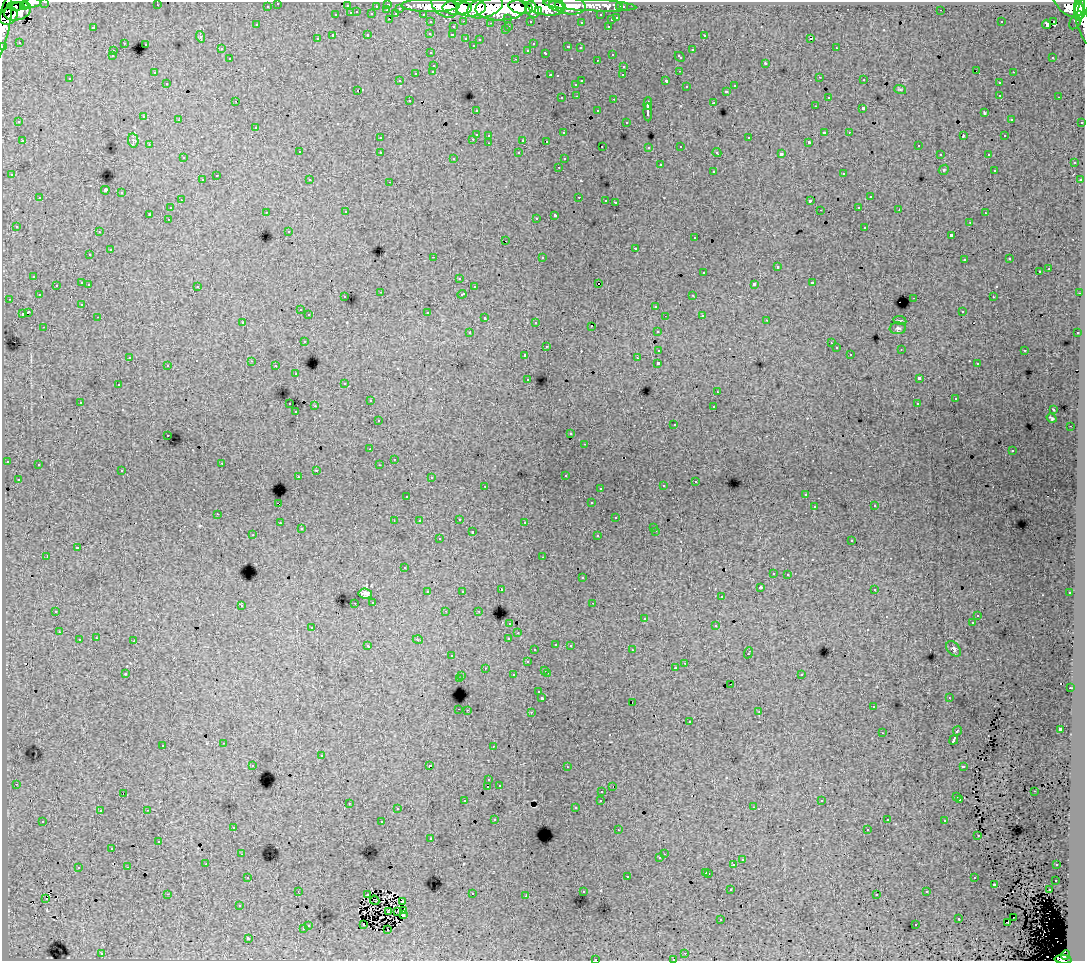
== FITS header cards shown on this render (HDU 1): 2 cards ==
NAXIS1  =                 1083
NAXIS2  =                  959

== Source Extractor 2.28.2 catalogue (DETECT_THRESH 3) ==
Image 1083 x 959 px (HDU 1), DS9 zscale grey, 1 PNG px = 1 image px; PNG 1087 x 963 px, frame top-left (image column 1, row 959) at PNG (2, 2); each listed source drawn as its Kron ellipse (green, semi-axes under 4 px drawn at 4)
Background 146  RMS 1.3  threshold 3.83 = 3 sigma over >= 5 px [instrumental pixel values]
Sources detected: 505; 1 with non-positive FLUX_AUTO (blend fragments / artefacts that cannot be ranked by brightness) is neither listed nor drawn; of the other 504, the 500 brightest by FLUX_AUTO listed and drawn (4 fainter detections omitted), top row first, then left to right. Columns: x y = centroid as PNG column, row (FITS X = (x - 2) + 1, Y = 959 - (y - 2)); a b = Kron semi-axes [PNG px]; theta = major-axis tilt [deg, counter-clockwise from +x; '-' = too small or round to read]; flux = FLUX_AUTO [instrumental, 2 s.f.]
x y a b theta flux
45 2 3 2 - 3300
31 3 10 5 6 46000
278 3 3 3 - 2600
388 4 3 3 - 5300
25 5 4 4 - 22000
157 5 2 2 - 62
590 5 46 6 -3 110000
1069 5 19 9 -38 160000
16 6 8 4 -3 20000
267 6 3 3 - 1400
347 6 3 3 - 950
376 6 3 2 - 1000
430 6 29 6 0 240000
444 6 14 9 -37 190000
557 6 9 5 -11 100000
570 6 15 8 -5 110000
1084 6 16 3 72 120000
485 7 18 10 20 290000
521 7 12 6 -12 240000
545 7 19 8 -8 310000
620 7 3 3 - 1300
623 7 3 3 - 2300
400 8 3 3 - 920
457 8 15 7 -2 220000
471 8 14 8 5 310000
1080 8 9 4 73 120000
501 9 25 11 2 650000
532 9 9 6 -58 180000
387 10 3 2 - 320
941 10 2 2 - 44
18 11 14 8 17 150000
538 11 4 3 - 71000
357 12 3 2 - 410
351 13 3 3 - 810
372 14 3 3 - 1000
396 14 4 3 - 760
423 14 3 2 - 1800
336 15 3 3 - 370
601 15 3 3 - 1500
8 16 10 8 42 190000
508 18 3 3 - 1200
617 18 3 3 - 630
389 19 3 2 - 500
611 20 3 3 - 480
1076 20 10 5 62 15000
464 21 3 2 - 450
530 21 3 3 - 1400
1054 21 3 3 - 2100
431 22 3 3 - 2500
581 22 3 2 - 120
1001 22 2 2 - 59
491 23 3 2 - 100
1084 23 23 6 -72 92000
1046 24 4 3 - 680
257 25 3 3 - 150
3 26 32 6 79 91000
509 26 3 2 - 420
608 26 3 2 - 450
93 27 3 2 - 820
453 27 3 3 - 410
505 30 3 3 - 220
430 34 3 3 - 150
368 35 3 3 - 390
452 35 3 3 - 200
704 35 3 3 - 250
333 36 3 3 - 1500
201 37 6 4 -72 110
466 38 3 3 - 380
811 38 3 3 - 20000
317 39 3 3 - 250
480 39 3 3 - 180
19 42 2 2 - 53
124 43 2 2 - 64
145 44 3 3 - 430
533 44 3 2 - 100
473 45 3 2 - 120
3 46 3 3 - 5600
568 47 3 3 - 290
580 48 3 2 - 190
836 48 3 2 - 290
221 49 3 3 - 180
528 50 3 3 - 250
692 50 3 3 - 530
113 51 3 2 - 240
431 53 3 2 - 240
546 53 3 3 - 490
612 54 3 2 - 370
112 56 3 3 - 240
680 57 5 3 - 360
1053 57 3 3 - 140
230 59 3 3 - 340
516 59 3 2 - 600
597 60 3 2 - 230
765 63 3 2 - 62
434 66 3 3 - 310
624 66 3 3 - 370
433 71 3 3 - 220
679 71 3 2 - 54
977 71 2 2 - 120
154 72 3 3 - 100
1013 72 3 2 - 410
416 73 3 3 - 600
550 75 3 2 - 540
623 75 3 2 - 110
820 77 3 2 - 100
70 79 3 3 - 310
864 80 3 2 - 140
399 81 3 2 - 110
582 81 3 3 - 750
666 81 3 3 - 1100
167 83 3 2 - 250
999 83 3 3 - 330
576 84 3 3 - 320
735 86 3 3 - 270
686 87 3 3 - 340
900 89 6 3 -18 99
358 90 3 2 - 420
727 91 3 3 - 400
1000 95 3 2 - 310
577 96 3 2 - 260
828 97 3 2 - 130
1059 97 3 2 - 140
562 98 3 2 - 160
614 99 3 2 - 510
409 100 3 2 - 300
236 101 2 2 - 60
648 103 6 3 86 2300
714 103 3 3 - 920
815 106 3 2 - 170
863 108 3 3 - 1300
476 110 3 2 - 160
598 111 3 3 - 330
648 112 9 3 -88 2500
984 113 4 2 - 79
144 117 3 3 - 430
1011 119 3 3 - 260
179 120 3 3 - 230
19 122 3 2 - 160
626 122 3 3 - 180
1082 122 3 2 - 680
256 127 3 3 - 350
824 132 4 2 - 800
849 132 3 2 - 220
563 133 3 3 - 120
476 134 3 3 - 810
489 135 3 3 - 370
963 136 4 2 - 460
1005 136 3 3 - 150
380 138 3 3 - 240
749 138 3 3 - 420
473 139 3 2 - 290
133 140 7 5 -79 190
523 140 3 3 - 820
22 141 3 2 - 320
546 141 2 2 - 89
809 142 3 3 - 130
489 143 3 2 - 310
149 145 3 3 - 99
602 146 3 2 - 100
681 146 3 3 - 280
918 146 3 2 - 170
649 147 3 3 - 220
299 152 3 3 - 410
380 152 3 3 - 390
717 152 4 3 - 110
519 153 3 3 - 260
781 154 4 3 - 2400
940 154 3 2 - 170
988 154 3 2 - 310
183 158 2 2 - 69
454 158 3 3 - 200
564 159 3 3 - 160
1074 163 3 3 - 330
660 165 3 3 - 710
559 167 3 2 - 290
944 170 5 4 - 110
994 170 3 3 - 110
713 171 3 3 - 380
844 173 3 3 - 350
12 175 3 3 - 190
217 175 2 2 - 64
202 180 3 2 - 360
310 180 3 3 - 190
1080 180 3 3 - 270
390 182 3 2 - 420
105 190 4 4 - 2700
121 193 3 3 - 480
579 197 3 2 - 430
870 197 3 3 - 520
40 198 3 3 - 400
181 200 3 2 - 300
606 200 3 2 - 180
810 201 4 3 - 1300
615 202 3 3 - 1200
859 207 3 2 - 220
170 208 3 3 - 190
820 210 2 2 - 54
899 210 2 2 - 120
266 212 3 2 - 170
346 212 3 3 - 280
985 213 3 2 - 180
150 214 3 3 - 1500
555 215 4 3 - 1700
536 218 3 2 - 220
168 219 3 2 - 170
970 222 3 2 - 160
16 226 4 3 - 120
865 227 3 3 - 370
289 231 3 3 - 150
99 232 3 2 - 190
951 235 3 3 - 920
695 238 3 3 - 280
506 241 3 2 - 160
636 248 3 2 - 500
110 250 3 3 - 690
90 255 3 2 - 200
433 257 3 2 - 960
542 257 3 3 - 450
1010 259 3 2 - 110
964 260 3 3 - 240
777 267 3 3 - 880
1049 269 3 2 - 69
704 272 3 3 - 430
1039 272 3 3 - 520
34 276 3 3 - 440
459 278 3 3 - 300
82 283 3 3 - 960
599 283 3 3 - 870
812 283 3 3 - 730
89 284 3 2 - 310
754 284 4 3 - 1800
56 285 3 2 - 280
197 286 3 3 - 290
474 287 3 3 - 340
381 292 2 2 - 42
1079 293 3 3 - 61
462 294 4 3 - 470
39 295 3 3 - 180
693 295 3 2 - 270
345 297 3 3 - 190
993 297 3 2 - 190
914 298 3 2 - 540
9 299 3 2 - 170
82 304 3 3 - 100
656 306 3 3 - 390
300 310 3 3 - 260
962 311 3 2 - 210
28 312 4 3 - 1700
427 312 3 3 - 770
22 314 3 3 - 830
309 315 3 3 - 350
702 315 3 2 - 270
665 316 3 2 - 63
98 317 3 2 - 220
485 318 3 3 - 480
767 320 2 2 - 46
900 320 6 3 -9 96
243 322 3 2 - 100
536 322 3 3 - 180
592 326 3 2 - 110
44 327 3 2 - 100
898 328 8 5 6 190
658 331 3 3 - 350
470 332 3 2 - 95
1077 333 3 2 - 360
304 341 3 3 - 270
831 343 3 2 - 70
546 346 3 3 - 72
836 348 3 3 - 230
901 349 3 2 - 45
659 350 4 3 - 1000
1025 350 3 3 - 490
850 354 3 2 - 230
525 355 3 3 - 550
130 357 3 3 - 170
637 358 3 2 - 130
251 361 3 3 - 71
658 363 3 3 - 2900
977 364 3 3 - 200
168 365 3 3 - 370
276 366 3 3 - 500
296 374 3 2 - 180
528 379 3 2 - 230
919 379 4 3 - 2500
345 383 3 3 - 210
118 385 3 2 - 240
718 392 3 2 - 78
955 399 3 2 - 140
370 401 3 2 - 280
80 402 3 2 - 210
290 404 3 2 - 380
917 404 3 3 - 220
315 406 3 2 - 780
714 406 3 2 - 230
1053 409 3 2 - 64
296 412 3 3 - 190
1052 418 5 3 - 120
378 421 3 3 - 220
674 424 2 2 - 78
1070 426 3 2 - 86
571 434 3 3 - 200
168 435 3 2 - 320
585 444 3 2 - 270
370 449 3 2 - 180
1012 451 3 2 - 150
394 459 3 2 - 49
7 461 3 3 - 270
222 463 3 2 - 160
38 465 3 3 - 250
379 465 3 2 - 140
316 470 3 2 - 390
122 471 3 3 - 220
565 475 3 3 - 300
298 476 2 2 - 140
431 477 3 3 - 210
18 479 3 3 - 210
695 481 3 2 - 210
485 486 3 2 - 350
663 486 3 3 - 280
600 488 3 2 - 190
806 494 3 2 - 100
407 496 3 2 - 160
591 503 3 3 - 210
278 504 4 2 - 800
874 506 3 3 - 180
815 507 3 3 - 95
218 514 3 2 - 190
616 518 3 3 - 320
459 519 3 2 - 220
394 521 2 2 - 75
419 521 3 2 - 160
525 522 3 2 - 230
280 523 3 3 - 280
654 527 3 3 - 280
301 529 3 2 - 110
656 531 3 2 - 320
472 532 3 3 - 700
253 535 3 2 - 220
598 536 3 3 - 400
439 539 3 3 - 230
852 540 3 3 - 350
77 548 3 3 - 900
47 556 3 2 - 870
543 557 3 2 - 260
405 568 3 3 - 220
773 573 3 3 - 320
788 574 3 2 - 390
582 578 3 3 - 330
760 587 4 3 - 86
501 589 3 2 - 180
874 589 3 3 - 330
462 591 3 3 - 230
428 592 3 3 - 540
1070 593 3 3 - 310
365 594 7 5 -7 340
721 597 3 3 - 280
373 602 3 3 - 300
355 603 3 2 - 180
593 603 2 2 - 53
241 605 3 3 - 430
56 611 3 3 - 380
445 611 3 3 - 170
478 611 3 3 - 66
978 615 3 2 - 170
645 618 4 3 - 110
510 623 3 3 - 350
972 623 3 3 - 180
716 626 3 3 - 700
312 627 3 3 - 180
59 632 3 2 - 170
518 633 3 3 - 160
96 638 3 2 - 250
509 638 4 3 - 550
79 640 3 3 - 590
418 640 5 3 - 70
134 641 3 3 - 740
556 644 3 2 - 260
570 645 3 3 - 320
368 646 4 3 - 420
954 649 9 6 -47 190
535 650 3 3 - 200
632 650 3 2 - 270
748 653 6 3 69 770
452 656 3 2 - 180
527 662 3 3 - 410
685 663 3 2 - 270
485 668 3 2 - 250
675 668 3 3 - 260
545 670 3 3 - 540
547 673 3 2 - 580
125 674 3 2 - 53
801 674 3 3 - 200
513 675 3 3 - 340
462 676 3 2 - 340
459 679 3 3 - 1400
731 684 2 2 - 140
1070 688 3 2 - 320
539 692 3 3 - 170
542 698 3 3 - 2000
949 698 3 2 - 80
632 702 2 2 - 63
873 707 3 2 - 190
459 709 3 2 - 400
467 710 2 2 - 190
759 711 3 2 - 62
531 712 3 2 - 380
689 722 3 3 - 330
1060 729 4 3 - 2300
957 731 5 3 - 1200
882 733 3 2 - 89
954 740 5 3 - 3100
224 743 3 2 - 170
163 745 3 3 - 460
493 746 3 2 - 72
321 756 3 3 - 590
253 766 3 2 - 130
429 766 3 3 - 2900
963 766 4 3 - 800
567 767 3 2 - 210
489 780 3 3 - 320
16 784 3 2 - 290
499 785 3 3 - 240
488 786 3 2 - 380
613 787 3 2 - 67
602 791 3 2 - 330
1034 791 3 2 - 88
123 793 2 2 - 54
957 797 3 3 - 270
960 799 3 3 - 190
601 800 3 3 - 390
465 801 3 3 - 230
822 801 3 3 - 160
349 803 3 2 - 340
753 807 3 2 - 290
575 808 3 3 - 170
397 809 3 3 - 270
147 810 3 2 - 530
100 811 3 3 - 190
495 819 3 3 - 150
887 820 3 3 - 220
43 821 3 3 - 240
945 821 3 3 - 420
382 822 3 3 - 930
233 827 3 2 - 260
867 829 3 2 - 150
618 830 3 2 - 160
978 835 3 2 - 100
431 838 3 3 - 170
159 841 3 3 - 190
112 848 3 2 - 120
242 854 3 2 - 280
664 854 2 2 - 180
660 858 3 3 - 220
742 860 3 3 - 500
206 864 2 2 - 210
734 865 3 3 - 1100
1057 865 3 2 - 220
128 867 3 2 - 240
78 868 3 3 - 450
706 872 3 3 - 410
709 873 3 3 - 530
627 876 3 3 - 420
248 877 3 2 - 290
974 878 3 2 - 260
1056 880 3 3 - 240
994 884 3 3 - 700
731 890 3 2 - 190
1049 890 3 2 - 350
298 891 2 2 - 68
583 891 3 3 - 270
927 892 3 2 - 200
167 894 3 2 - 930
472 894 3 3 - 440
877 894 3 3 - 110
367 895 3 2 - 99
526 896 3 2 - 130
46 899 3 2 - 350
375 900 5 2 - 87
402 902 3 3 - 110
240 906 3 3 - 170
397 911 2 2 - 65
404 911 3 2 - 77
388 912 2 2 - 75
403 915 3 2 - 120
1013 918 2 2 - 260
721 919 3 2 - 93
959 919 3 3 - 480
1008 922 3 2 - 310
308 925 3 3 - 360
364 925 3 2 - 150
916 925 3 2 - 260
303 929 3 3 - 320
388 930 2 2 - 80
248 938 3 3 - 1600
685 953 3 2 - 140
102 954 3 2 - 360
1065 955 5 4 - 57000
595 959 3 2 - 430
673 959 3 2 - 120
1063 959 8 3 -3 79000
At the frame edge (FLAGS 8, measured only in part): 10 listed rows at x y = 45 2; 31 3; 278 3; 1084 6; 1084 23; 3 26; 3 46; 595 959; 673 959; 1063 959
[4 fainter detections neither listed nor drawn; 1 non-positive-flux detection neither listed nor drawn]